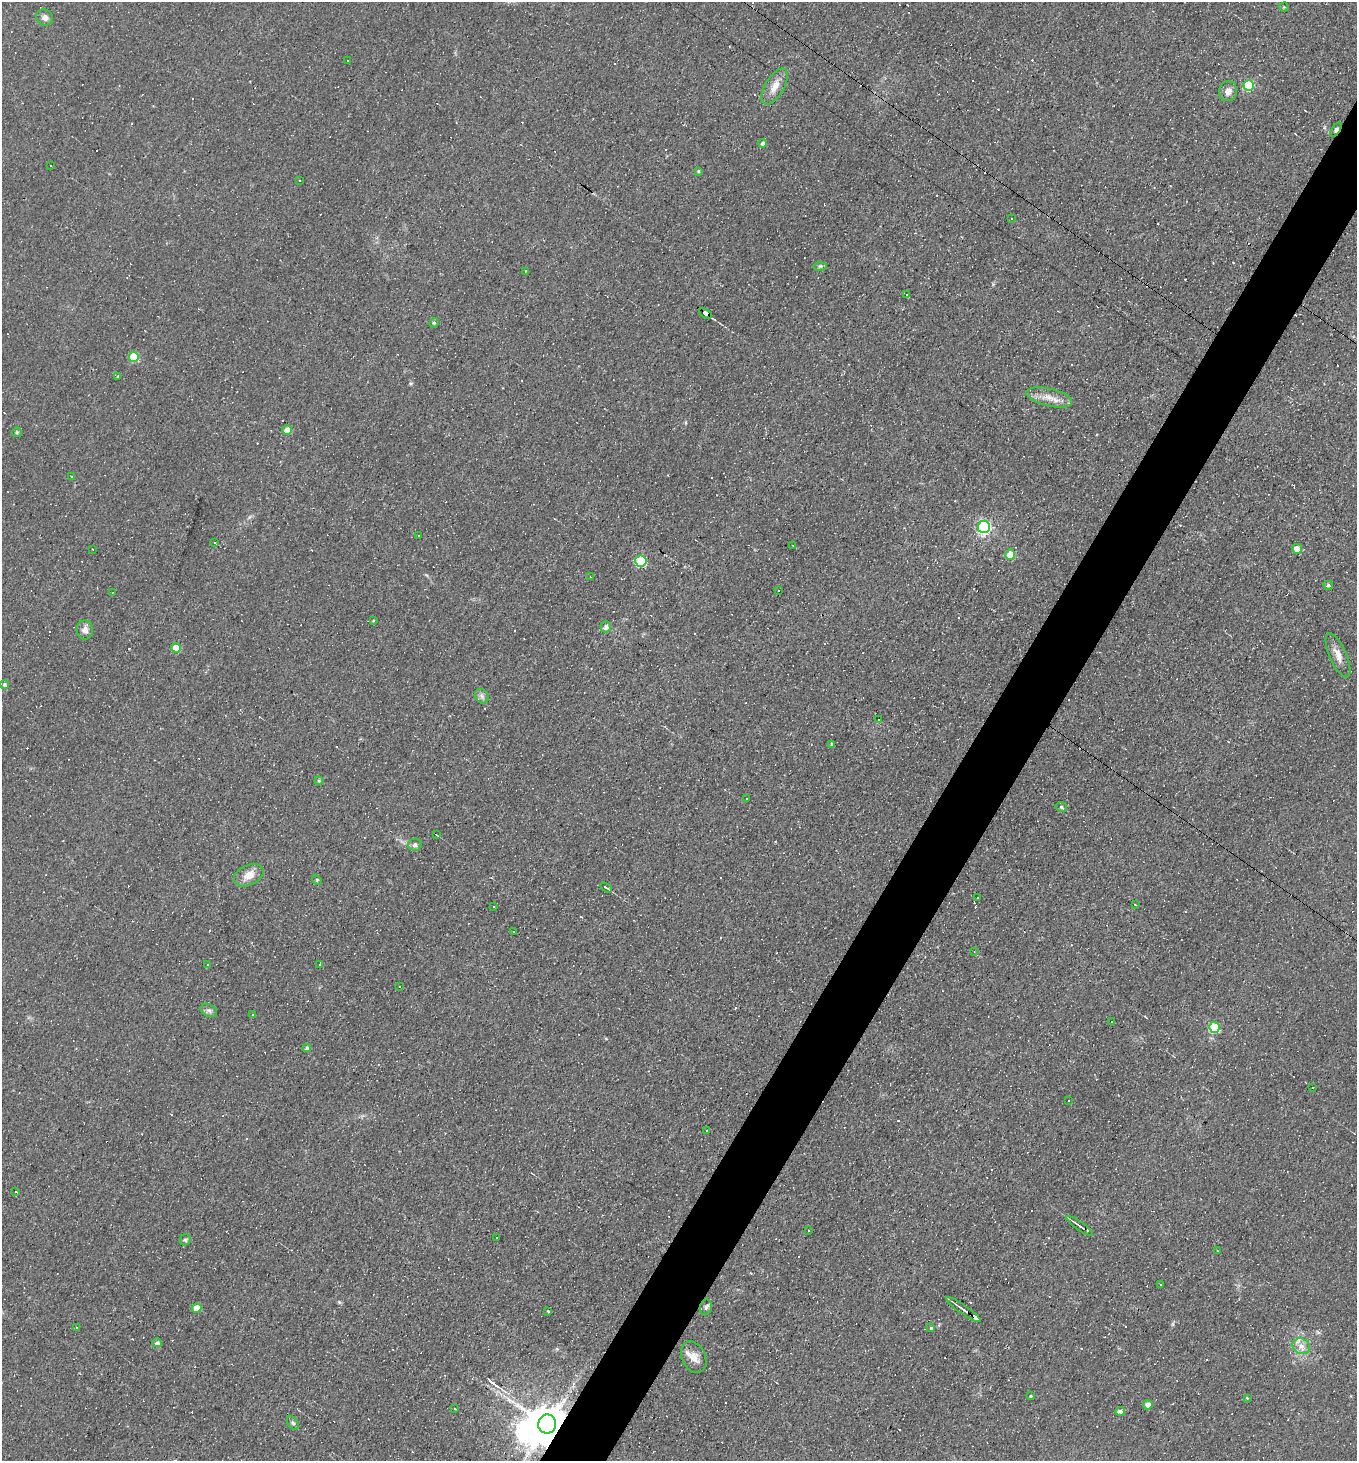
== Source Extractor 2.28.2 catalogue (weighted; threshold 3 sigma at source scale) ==
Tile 10 of 4 x 4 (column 2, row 3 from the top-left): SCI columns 1500-2854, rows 1460-2918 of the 5847 x 5837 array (HDU 1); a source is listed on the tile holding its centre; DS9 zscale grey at full resolution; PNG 1359 x 1463 px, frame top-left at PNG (2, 2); each listed source drawn as its Kron ellipse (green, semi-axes under 4 px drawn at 4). Shown black and unused: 4% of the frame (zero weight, under 2 of 3 exposures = <1% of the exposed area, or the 3 px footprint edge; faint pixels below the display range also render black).
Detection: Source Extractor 2.28.2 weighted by HDU 2 'WHT'; one run over the whole footprint, this tile lists its part. Background 0.0353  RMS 0.0078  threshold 0.0353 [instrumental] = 3 sigma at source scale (4.5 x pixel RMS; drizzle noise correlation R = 1.50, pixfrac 1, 0.05/0.05 arcsec/px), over >= 5 px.
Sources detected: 179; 1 inside a brighter object's white glare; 85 cosmic-ray / hot-pixel residue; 2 long thin detections or spike segments (spike, bleed or trail) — neither listed nor drawn; the other 91 listed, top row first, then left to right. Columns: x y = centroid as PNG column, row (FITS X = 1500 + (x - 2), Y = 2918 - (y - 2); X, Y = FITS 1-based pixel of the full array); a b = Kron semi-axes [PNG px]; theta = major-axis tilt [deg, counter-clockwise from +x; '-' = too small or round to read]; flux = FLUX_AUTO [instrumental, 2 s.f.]
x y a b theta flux
1284 7 4 4 - 0.71
45 17 8 8 - 3.9
348 61 3 2 - 0.91
1248 85 5 5 - 47
775 86 20 9 59 9.2
1228 91 10 9 - 4.9
1336 130 8 3 58 9.2
763 143 4 4 - 2.4
51 166 3 3 - 4.9
698 171 4 3 - 0.84
300 180 3 2 - 0.78
1011 219 3 2 - 0.62
820 266 7 4 1 1.5
525 271 3 3 - 1.1
906 295 3 3 - 24
705 314 7 3 -29 52
434 323 5 4 - 1.2
134 357 5 5 - 28
117 376 3 2 - 1
1049 397 23 8 -13 9.3
287 430 5 5 - 11
17 432 5 4 - 0.98
72 477 3 2 - 0.54
984 527 6 6 - 140
418 536 3 2 - 0.66
214 543 3 2 - 1.1
793 545 2 2 - 0.65
92 549 2 2 - 0.61
1297 549 5 5 - 16
1010 555 5 5 - 21
641 561 5 5 - 53
591 577 3 2 - 0.43
1328 585 5 4 - 1.6
778 591 3 3 - 1.4
112 592 3 2 - 0.6
373 620 4 3 - 0.65
606 627 5 5 - 3.6
85 630 9 8 - 4.2
176 648 5 4 - 12
1338 655 24 8 -66 7.6
4 684 4 4 - 1.5
482 696 8 6 -47 2.3
879 720 3 3 - 0.75
832 744 4 4 - 2.1
319 781 4 4 - 0.85
746 799 3 3 - 5.8
1061 807 6 4 -15 1.5
436 834 3 2 - 0.6
415 845 7 6 - 2.5
249 875 16 10 25 8.8
317 880 5 4 - 1.1
606 887 6 3 -32 1.3
977 898 2 2 - 0.55
1135 905 3 2 - 1.4
494 906 3 2 - 0.65
513 931 3 2 - 0.7
974 952 4 4 - 0.74
208 964 3 2 - 0.91
319 964 3 3 - 0.81
400 986 3 3 - 1.6
209 1010 8 6 -29 2.2
253 1014 3 2 - 0.79
1111 1022 2 2 - 0.76
1214 1027 5 5 - 39
307 1048 4 4 - 2.9
1313 1087 3 3 - 1.7
1069 1101 2 2 - 0.69
707 1131 3 3 - 1.9
16 1192 3 2 - 0.67
1080 1226 16 3 -36 3.4
809 1230 3 2 - 0.86
497 1237 2 2 - 0.67
185 1240 6 5 - 1.5
1217 1251 2 2 - 0.59
1160 1284 3 2 - 0.52
706 1307 8 6 75 1.8
197 1308 5 4 - 10
964 1310 21 4 -34 4.4
548 1311 3 2 - 0.78
76 1327 3 2 - 0.5
931 1328 3 3 - 1.1
157 1343 5 4 - 2.3
1301 1346 9 7 -30 4.8
694 1357 16 12 -64 8.5
1031 1396 3 3 - 0.85
1247 1398 4 4 - 0.66
1148 1405 5 4 - 4.8
455 1409 3 3 - 2.5
1120 1411 5 4 - 2.5
293 1423 7 5 -59 1.5
547 1424 9 9 - 2400
Overlapping masked pixels (flux is a lower limit): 4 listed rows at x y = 1336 130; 705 314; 641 561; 547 1424